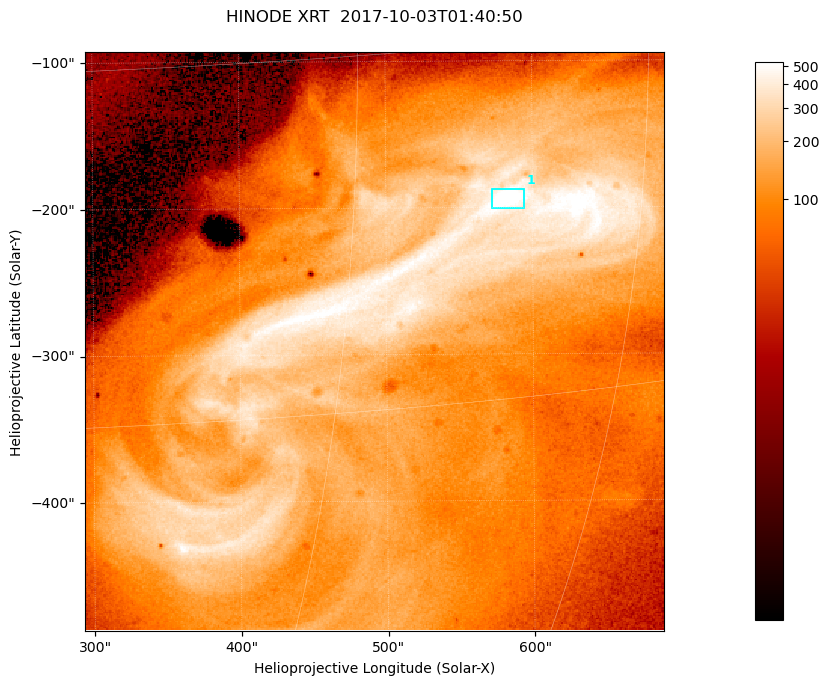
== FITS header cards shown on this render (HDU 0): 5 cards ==
TELESCOP= 'HINODE  '           /
INSTRUME= 'XRT     '           /
DATE_OBS= '2017-10-03T01:40:50.941' /
CTYPE1  = 'Solar-X '           /
CTYPE2  = 'Solar-Y '           /

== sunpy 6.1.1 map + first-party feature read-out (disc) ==
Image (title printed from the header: HINODE XRT  2017-10-03T01:40:50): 384 x 384 px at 1.03 arcsec/px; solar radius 958 arcsec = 932 px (partial field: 5.4% of the solar disc is inside the frame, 100% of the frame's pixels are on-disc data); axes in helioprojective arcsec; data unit not stated in the header (colour bar unlabelled)
Orientation: roll -0.357 deg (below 1 deg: not rotated)
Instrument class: DISC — disc imager (sunpy class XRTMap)
Bright regions (active regions / flare kernels): reference = the on-disc median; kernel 3 px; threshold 5 sigma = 421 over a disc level ~110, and >= 1.15x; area >= 147 px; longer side >= 5 px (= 5.1 arcsec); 1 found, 1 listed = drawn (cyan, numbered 1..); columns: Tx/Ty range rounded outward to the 5 arcsec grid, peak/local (2 s.f.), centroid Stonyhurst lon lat
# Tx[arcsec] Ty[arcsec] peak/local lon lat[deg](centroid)
1 570..595 -205..-185 6.2 +38 -6